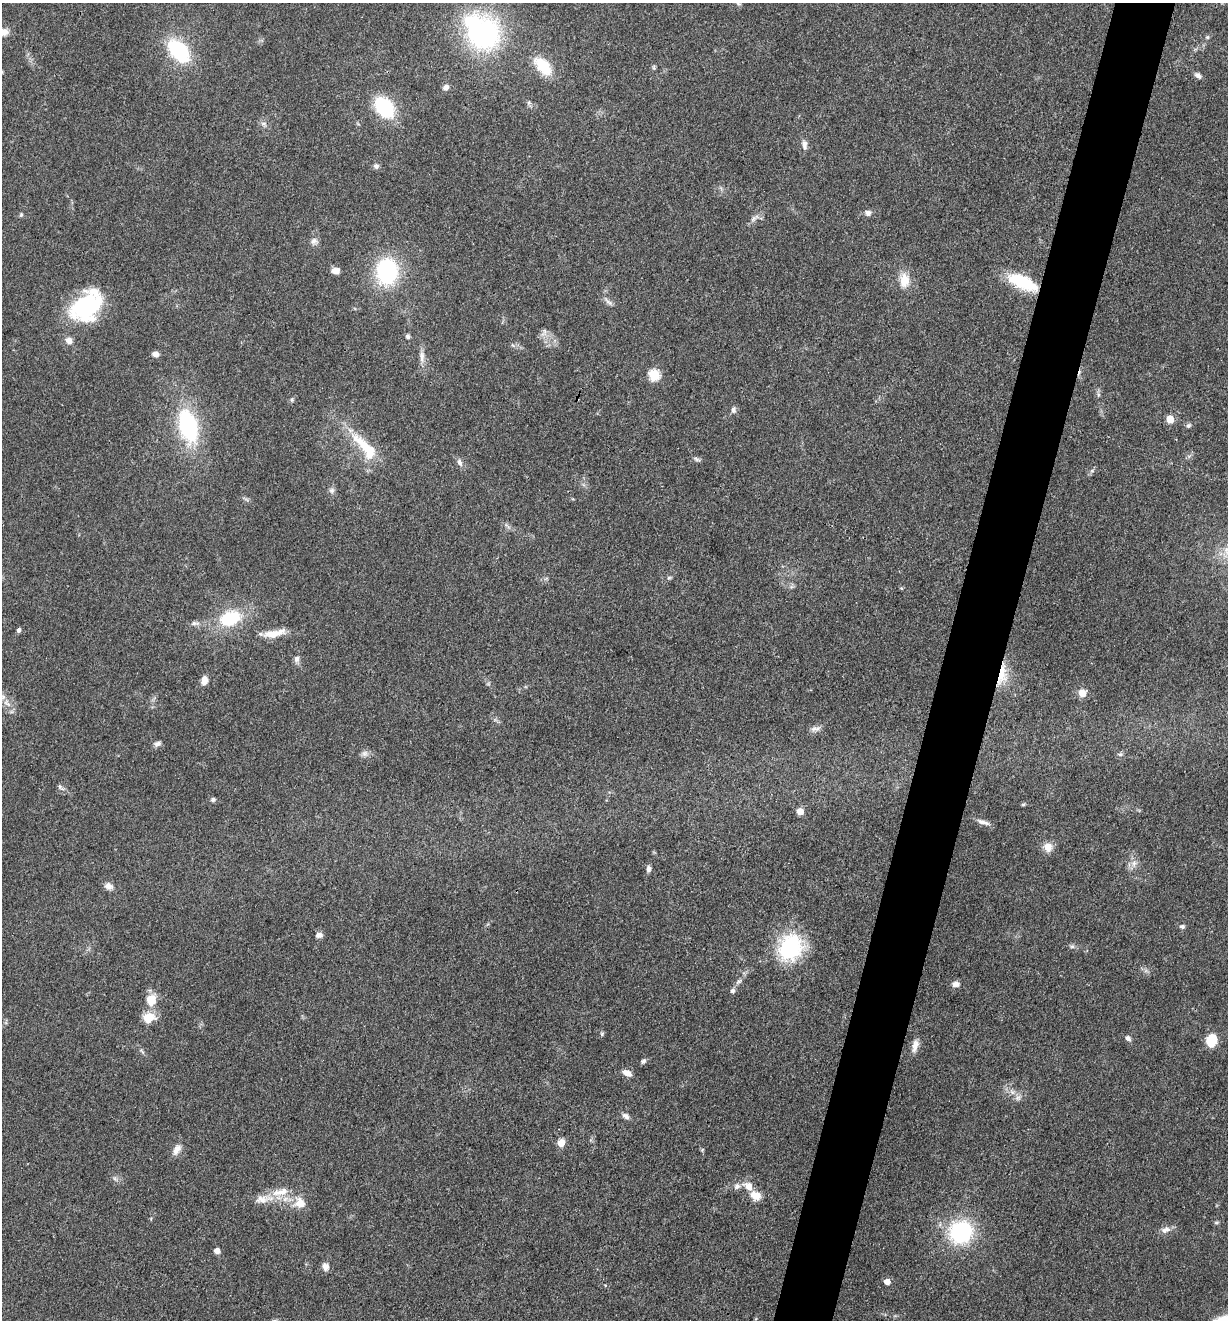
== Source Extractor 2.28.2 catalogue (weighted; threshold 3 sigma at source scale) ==
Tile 10 of 4 x 4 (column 2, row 3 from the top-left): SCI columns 1485-2710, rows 1320-2637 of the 5294 x 5274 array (HDU 1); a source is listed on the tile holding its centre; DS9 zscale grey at full resolution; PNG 1230 x 1322 px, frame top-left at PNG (2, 3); no overlay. Shown black and unused: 5% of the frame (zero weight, under 3 of 4 exposures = <1% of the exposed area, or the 3 px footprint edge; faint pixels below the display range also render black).
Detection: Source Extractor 2.28.2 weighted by HDU 2 'WHT'; one run over the whole footprint, this tile lists its part. Background 0.0742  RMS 0.0056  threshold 0.025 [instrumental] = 3 sigma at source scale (4.5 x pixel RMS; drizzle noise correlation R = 1.50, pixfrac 1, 0.05/0.05 arcsec/px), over >= 5 px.
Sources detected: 98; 1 inside a brighter object's white glare — not listed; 3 inside a brighter listed object's ellipse — not listed separately; the other 94 listed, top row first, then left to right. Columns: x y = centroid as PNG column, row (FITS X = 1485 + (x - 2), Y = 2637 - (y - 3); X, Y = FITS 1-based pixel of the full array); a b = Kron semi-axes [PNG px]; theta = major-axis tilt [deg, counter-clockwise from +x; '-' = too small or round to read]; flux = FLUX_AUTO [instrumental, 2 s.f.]
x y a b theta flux
738 3 8 5 -41 1.3
484 34 33 30 -83 110
1207 37 6 5 - 0.92
179 51 18 11 -47 59
543 66 30 16 -48 16
654 67 6 4 89 0.84
1198 75 10 6 -36 2
446 87 9 7 39 2.2
529 103 7 5 70 1.2
384 107 21 15 -50 36
264 123 9 4 0 1.4
804 145 13 6 -83 2.7
376 166 8 7 - 1.6
868 213 8 7 - 2.2
21 215 6 4 69 0.81
753 219 11 6 51 2.2
314 241 10 9 - 2.5
335 271 8 6 3 4.1
387 272 19 15 -90 71
904 280 19 13 -89 8.8
1023 282 35 14 -25 26
608 301 16 4 -43 1.9
87 306 38 26 47 57
544 332 13 6 64 2.4
408 336 6 5 - 1.2
69 340 10 8 -48 3
155 354 7 5 -12 2.6
422 357 18 6 -87 3.9
654 375 6 6 - 40
1098 395 7 4 90 1.1
292 400 6 5 - 0.86
733 410 9 7 86 1.8
1170 419 5 5 - 12
188 426 30 16 -74 62
1188 426 7 5 42 1.3
365 446 49 13 -44 21
697 459 10 4 -24 1.3
460 462 11 6 -66 2.3
1092 471 6 4 1 0.89
332 490 8 8 - 1.8
669 578 6 5 - 0.91
230 618 26 16 19 29
195 623 14 6 -4 2.3
19 630 6 5 - 1.3
271 633 24 12 3 8.5
297 659 9 7 -88 2.3
1002 675 30 11 78 14
204 680 8 6 84 5.1
1082 693 6 6 - 8.6
7 703 15 7 -44 4.5
814 729 9 6 21 2.3
157 744 9 6 18 2.1
365 753 9 8 - 2.3
1120 754 6 4 0 1
60 787 6 4 -72 0.94
213 799 6 5 - 1.4
1023 805 6 4 1 0.72
800 811 5 5 - 6.5
983 822 17 5 -16 2.8
1048 847 12 11 - 5.3
1134 863 9 8 - 3.1
649 869 8 6 79 1.9
109 886 11 9 -27 3
1182 926 7 5 11 1.4
319 935 9 7 8 2.1
1072 946 6 5 - 1.1
790 947 34 28 62 44
738 981 10 6 39 1.9
956 984 10 7 2 2.8
733 991 7 6 - 1.4
151 1000 15 13 77 9.4
149 1017 14 12 12 9.3
602 1034 6 5 - 0.88
1128 1038 8 6 -40 1.6
1211 1040 14 12 74 11
915 1046 20 8 76 4.1
142 1051 10 3 -50 1
643 1061 8 6 42 1.4
627 1073 10 6 -27 4.6
1018 1098 8 6 -12 2
626 1116 10 6 -39 2.3
561 1143 8 7 - 5.3
177 1149 16 8 60 3.9
115 1179 7 4 -19 1.1
737 1186 9 9 - 2.6
755 1195 14 10 -26 6.7
263 1199 30 12 9 9.9
299 1203 15 14 - 8.4
1216 1223 6 4 0 0.79
1165 1230 13 8 23 3.5
961 1232 25 23 38 49
217 1251 5 4 - 4.3
325 1267 9 7 -76 3.4
887 1282 5 5 - 4.9
Overlapping masked pixels (flux is a lower limit): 2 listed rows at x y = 1023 282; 1002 675
Isophote crosses this tile's border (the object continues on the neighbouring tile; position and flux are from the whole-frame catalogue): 1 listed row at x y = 738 3